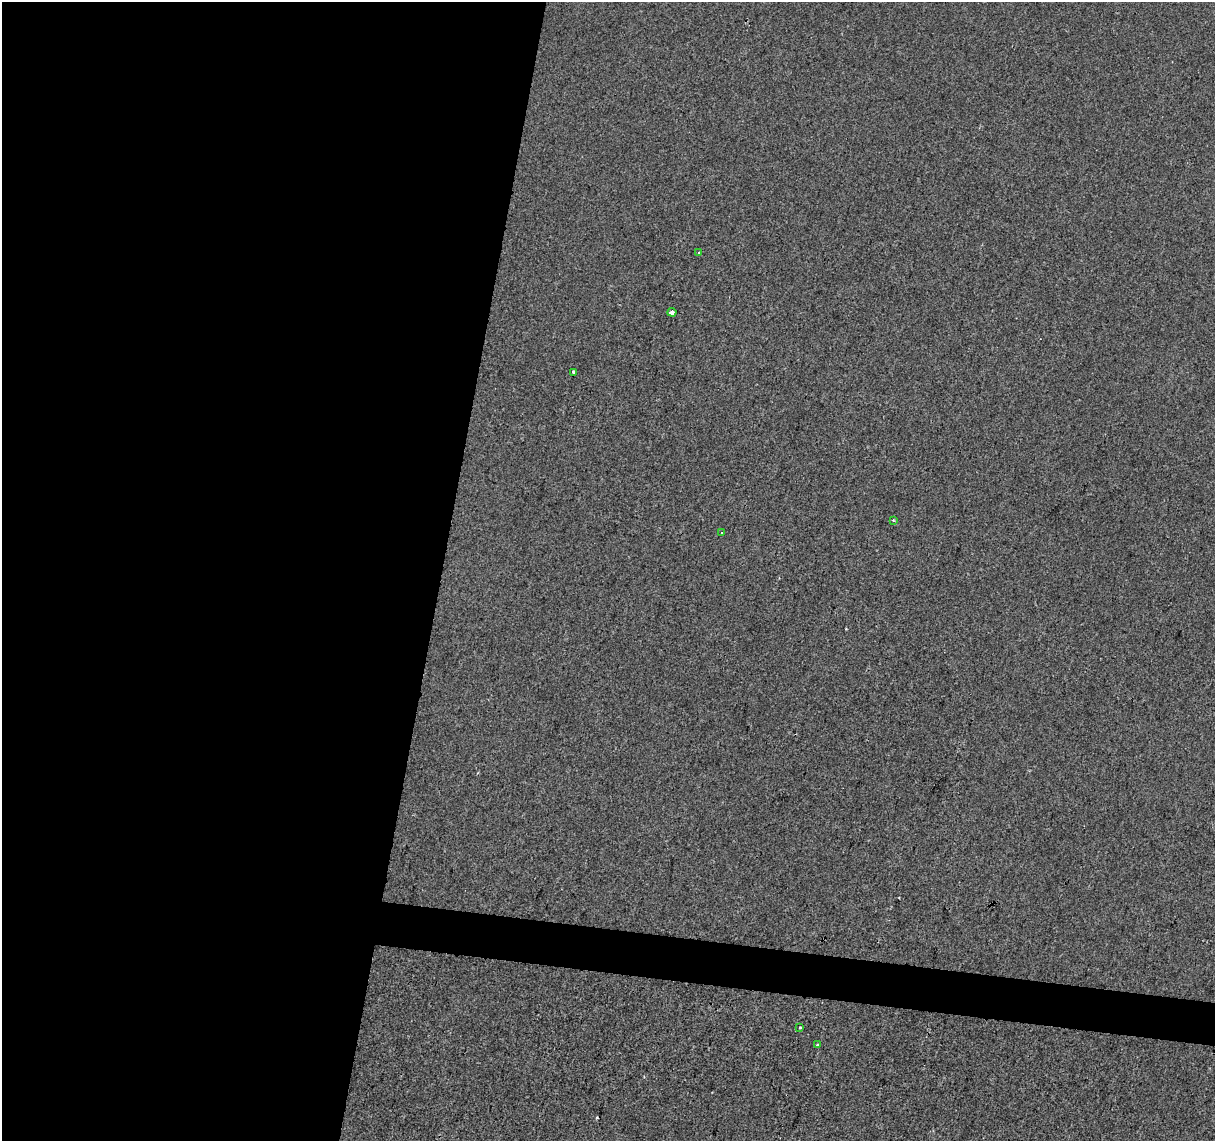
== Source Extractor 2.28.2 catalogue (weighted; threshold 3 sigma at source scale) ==
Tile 5 of 4 x 4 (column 1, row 2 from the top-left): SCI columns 8-1220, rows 2564-3702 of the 4858 x 5067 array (HDU 1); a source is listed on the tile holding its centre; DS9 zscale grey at full resolution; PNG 1217 x 1143 px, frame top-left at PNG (2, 2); each listed source drawn as its Kron ellipse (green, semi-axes under 4 px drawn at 4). Shown black and unused: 39% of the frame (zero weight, under 2 of 3 exposures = <1% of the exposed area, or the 3 px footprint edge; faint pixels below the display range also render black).
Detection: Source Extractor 2.28.2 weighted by HDU 2 'WHT'; one run over the whole footprint, this tile lists its part. Background -2.32e-05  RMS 0.0042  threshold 0.0189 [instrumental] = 3 sigma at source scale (4.5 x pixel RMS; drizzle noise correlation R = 1.50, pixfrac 1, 0.0396/0.0396 arcsec/px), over >= 5 px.
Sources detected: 8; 1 cosmic-ray / hot-pixel residue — neither listed nor drawn; the other 7 listed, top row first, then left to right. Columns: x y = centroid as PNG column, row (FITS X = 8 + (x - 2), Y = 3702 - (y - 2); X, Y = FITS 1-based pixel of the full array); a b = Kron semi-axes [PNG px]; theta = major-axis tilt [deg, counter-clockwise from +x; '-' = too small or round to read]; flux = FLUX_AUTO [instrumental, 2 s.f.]
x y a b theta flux
699 253 3 3 - 2.7
672 312 4 4 - 2.5
573 372 3 3 - 1.7
893 520 4 3 - 0.38
722 533 3 3 - 0.89
800 1028 3 3 - 2.1
817 1045 3 3 - 0.66